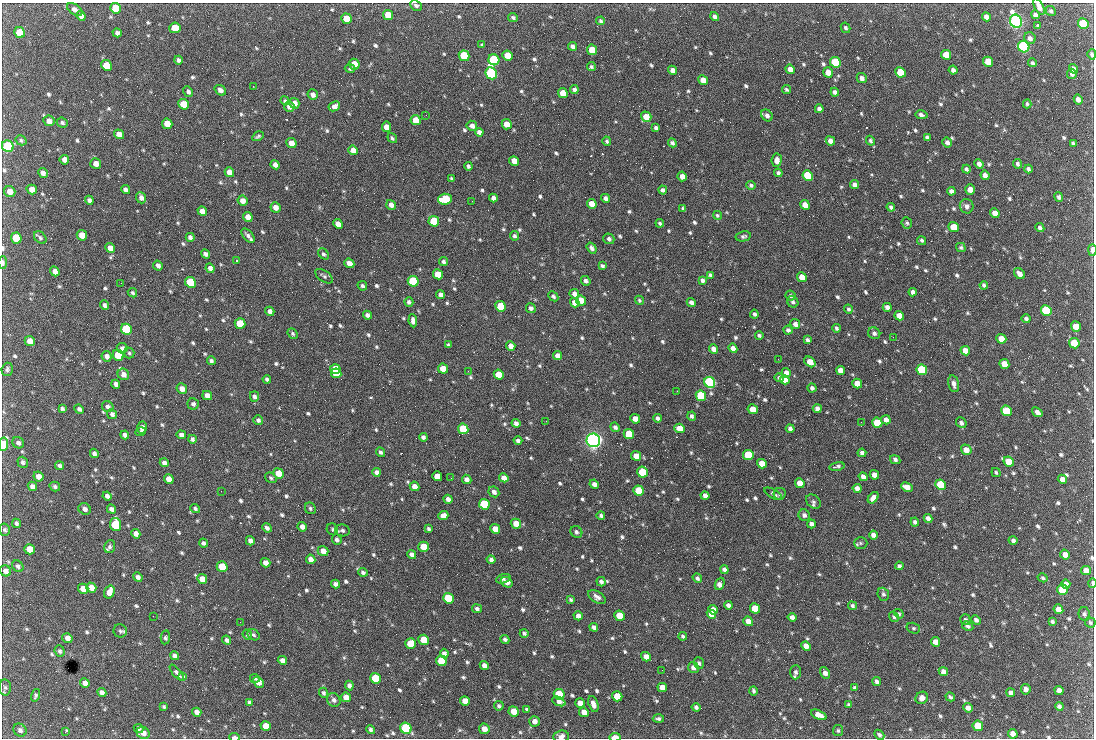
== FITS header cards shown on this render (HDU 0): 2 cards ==
NAXIS1  =                 1092 /fastest changing axis
NAXIS2  =                  736 /next to fastest changing axis

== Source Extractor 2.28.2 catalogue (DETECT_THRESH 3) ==
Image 1092 x 736 px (HDU 0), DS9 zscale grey, 1 PNG px = 1 image px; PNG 1096 x 740 px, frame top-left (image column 1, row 736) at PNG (2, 3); each listed source drawn as its Kron ellipse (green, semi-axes under 4 px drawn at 4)
Background 1860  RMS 40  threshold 119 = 3 sigma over >= 5 px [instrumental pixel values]
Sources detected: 846; of the 846, the 500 brightest by FLUX_AUTO listed and drawn (346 fainter detections omitted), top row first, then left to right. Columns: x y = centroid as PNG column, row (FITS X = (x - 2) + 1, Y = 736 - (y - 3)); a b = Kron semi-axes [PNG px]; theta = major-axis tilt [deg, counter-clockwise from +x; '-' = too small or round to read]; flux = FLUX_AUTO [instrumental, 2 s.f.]
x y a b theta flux
416 5 6 4 -27 7.0e+03
1039 7 9 4 -62 1.4e+04
115 8 5 5 - 7.3e+04
75 9 8 5 -34 1.1e+04
1051 11 5 4 - 6.2e+03
388 15 5 5 - 5.1e+04
1035 15 4 4 - 8.5e+03
81 16 5 4 - 1.1e+04
513 17 5 4 - 5.3e+03
715 17 5 4 - 1.1e+04
986 17 5 4 - 1.2e+04
346 19 5 5 - 5.4e+04
601 21 4 4 - 4.8e+03
1016 21 7 6 - 1.1e+06
1083 24 5 5 - 1.5e+05
1038 26 4 4 - 4.7e+03
175 28 6 5 - 4.7e+04
845 28 5 4 - 5.2e+03
19 32 5 5 - 7.3e+04
117 33 4 4 - 1.0e+04
1030 38 6 5 - 1.0e+04
482 45 4 3 - 4.7e+03
572 46 4 4 - 9.1e+03
1024 47 6 5 - 7.4e+05
592 50 5 5 - 5.8e+04
1092 54 5 4 - 6.3e+03
507 55 5 5 - 3.7e+04
946 55 5 4 - 5.5e+04
464 56 5 5 - 1.6e+05
178 60 4 3 - 6.8e+03
494 60 5 5 - 2.6e+05
835 62 5 5 - 1.9e+05
988 62 5 4 - 5.6e+04
1032 63 4 4 - 5.9e+03
354 64 5 5 - 4.5e+04
107 65 5 5 - 7.5e+04
591 67 4 4 - 5.2e+03
350 69 5 4 - 5.7e+03
790 69 5 4 - 2.0e+04
1073 69 5 4 - 1.2e+04
673 70 5 4 - 1.5e+04
953 70 4 4 - 9.7e+03
828 72 5 4 - 2.6e+04
900 72 5 5 - 8.9e+04
491 73 6 5 - 5.5e+05
1072 74 5 5 - 9.4e+03
862 78 5 5 - 1.0e+04
703 80 5 4 - 3.1e+04
253 86 2 2 - 1.9e+04
220 90 6 4 -39 1.1e+04
574 90 4 4 - 8.4e+03
786 90 4 4 - 4.8e+03
188 92 6 4 -60 7.9e+03
835 92 4 4 - 9.3e+03
563 93 5 4 - 4.1e+04
313 95 5 5 - 1.2e+04
1078 99 5 4 - 1.2e+04
285 101 5 3 - 4.7e+03
294 103 5 5 - 2.0e+04
184 104 5 5 - 6.1e+04
1027 104 4 3 - 4.7e+03
334 106 6 4 28 1.4e+04
289 107 5 5 - 1.3e+04
819 109 4 4 - 9.1e+03
426 115 2 2 - 6.4e+03
767 115 6 5 - 1.0e+04
922 115 6 4 -10 1.1e+04
646 117 5 5 - 3.0e+04
416 120 5 5 - 4.8e+04
49 121 6 5 - 1.5e+04
62 123 5 4 - 6.2e+03
167 124 5 5 - 3.8e+04
507 124 5 5 - 3.4e+04
472 126 5 5 - 1.2e+04
387 127 5 4 - 2.7e+04
656 128 4 4 - 6.4e+03
479 132 4 4 - 1.1e+04
119 134 5 4 - 2.1e+04
258 136 6 3 31 4.8e+03
927 137 4 4 - 6.2e+03
392 138 5 4 - 4.7e+03
21 140 6 4 -32 5.2e+03
607 141 5 4 - 5.1e+03
830 141 5 4 - 1.5e+04
870 141 5 4 - 5.1e+03
291 143 5 4 - 2.6e+04
672 143 4 4 - 6.9e+03
947 143 5 5 - 9.1e+03
1073 143 4 3 - 4.9e+03
8 146 6 5 - 2.6e+05
353 150 5 4 - 2.1e+04
64 160 5 4 - 1.6e+04
777 160 6 5 - 1.5e+04
514 161 5 4 - 2.7e+04
96 164 5 5 - 1.7e+04
979 164 5 4 - 1.0e+04
1017 164 5 4 - 7.2e+03
275 165 5 4 - 1.2e+04
468 166 4 3 - 5.8e+03
966 169 4 3 - 6.5e+03
1028 169 4 3 - 7.6e+03
229 172 5 4 - 2.1e+04
43 173 5 4 - 1.1e+04
778 173 4 4 - 6.9e+03
808 175 5 5 - 1.4e+05
985 175 5 4 - 1.3e+04
682 176 5 4 - 1.8e+04
451 179 4 3 - 5.2e+03
751 185 4 4 - 5.5e+03
855 185 5 4 - 1.4e+04
32 189 5 4 - 1.9e+04
970 189 5 5 - 2.4e+04
126 190 5 4 - 1.0e+04
663 190 4 4 - 7.4e+03
951 191 4 4 - 1.0e+04
10 192 6 5 - 2.0e+04
1059 197 5 4 - 6.7e+03
141 198 6 5 - 1.2e+04
493 198 4 4 - 1.0e+04
606 198 4 4 - 9.9e+03
445 199 7 5 4 1.6e+05
89 200 4 4 - 7.7e+03
242 201 5 5 - 1.8e+04
472 201 2 2 - 8.0e+03
592 204 5 4 - 3.1e+04
391 205 5 4 - 1.2e+04
805 205 5 4 - 3.1e+04
967 206 7 6 - 1.1e+04
275 207 5 5 - 1.7e+04
891 207 4 4 - 6.5e+03
683 208 4 4 - 5.5e+03
202 211 5 4 - 1.6e+04
995 213 5 4 - 2.5e+04
717 215 5 4 - 4.7e+03
248 217 5 4 - 2.2e+04
434 221 5 5 - 1.4e+05
660 223 4 4 - 5.1e+03
907 223 6 5 - 4.9e+03
338 224 5 4 - 2.4e+04
953 227 5 5 - 5.4e+04
1040 228 5 4 - 8.0e+03
82 235 5 5 - 3.2e+04
248 236 8 4 -48 9.5e+03
514 236 5 4 - 6.3e+03
743 236 8 5 10 6.4e+03
190 237 4 4 - 8.6e+03
16 238 5 5 - 9.6e+04
40 238 7 5 -48 6.0e+03
609 239 5 5 - 7.4e+03
922 240 5 4 - 5.5e+03
110 248 5 4 - 1.9e+04
592 248 6 4 -54 8.6e+03
961 248 5 4 - 5.0e+03
1092 250 6 3 90 1.7e+04
205 254 4 4 - 8.7e+03
323 254 6 4 -47 5.7e+03
236 261 3 2 - 1.2e+05
443 261 4 4 - 6.3e+03
3 263 6 3 90 6.6e+03
349 263 5 4 - 2.0e+04
158 265 5 4 - 9.8e+03
602 266 4 3 - 5.7e+03
210 268 5 4 - 1.2e+04
55 271 5 4 - 1.5e+04
438 274 5 5 - 5.4e+04
1019 274 6 4 -43 1.5e+04
710 275 4 3 - 5.9e+03
324 276 10 5 -35 6.6e+03
802 277 5 4 - 3.9e+04
702 280 4 4 - 7.4e+03
413 281 5 5 - 2.5e+05
586 281 5 4 - 8.8e+03
190 282 5 5 - 2.0e+05
121 283 2 2 - 8.9e+03
984 285 4 4 - 5.5e+03
362 286 5 4 - 5.5e+03
913 292 4 4 - 9.4e+03
132 293 5 4 - 5.3e+03
574 294 5 4 - 1.6e+04
440 295 4 4 - 1.0e+04
553 296 5 4 - 5.8e+03
790 296 5 4 - 6.0e+03
581 300 5 5 - 2.7e+04
639 300 5 4 - 4.7e+03
409 302 5 4 - 6.6e+03
691 302 4 4 - 9.4e+03
793 302 6 5 - 6.9e+03
575 303 5 4 - 2.5e+04
105 305 5 4 - 7.4e+03
501 306 5 5 - 8.2e+04
887 307 4 4 - 1.1e+04
531 308 5 4 - 8.8e+03
848 309 4 4 - 4.9e+03
270 311 5 4 - 1.2e+04
1046 311 5 5 - 2.5e+05
754 314 4 3 - 6.3e+03
367 315 4 4 - 8.8e+03
899 316 5 4 - 2.6e+04
1026 319 4 4 - 5.5e+03
413 321 6 4 -83 1.1e+04
240 323 5 5 - 8.6e+04
795 324 5 4 - 1.1e+04
1076 326 5 5 - 4.2e+04
836 328 4 4 - 5.7e+03
126 329 6 5 - 3.0e+05
788 330 4 4 - 7.8e+03
293 333 5 4 - 5.0e+03
874 333 6 5 - 8.3e+03
759 335 4 3 - 5.6e+03
893 337 2 2 - 1.5e+04
1001 339 5 4 - 3.3e+04
807 340 4 3 - 6.2e+03
30 341 5 5 - 2.6e+04
1074 343 5 5 - 8.9e+04
448 345 4 4 - 4.9e+03
511 346 5 4 - 1.7e+04
122 348 5 5 - 8.8e+03
733 348 5 4 - 1.5e+04
713 349 5 4 - 1.6e+04
965 351 5 4 - 2.3e+04
129 353 5 5 - 4.8e+03
118 355 5 5 - 1.1e+05
107 356 5 5 - 1.0e+04
557 356 5 4 - 1.8e+04
778 359 2 2 - 1.1e+04
211 361 4 3 - 5.7e+03
810 362 6 4 -37 3.4e+04
1004 364 5 4 - 3.5e+04
7 369 6 5 - 5.7e+03
335 369 5 4 - 6.6e+04
443 369 5 5 - 3.7e+04
840 370 5 4 - 2.3e+04
922 370 5 5 - 2.6e+05
468 371 2 2 - 5.9e+03
336 373 5 5 - 7.1e+04
786 373 5 4 - 1.3e+04
123 374 6 5 - 1.5e+04
499 374 5 4 - 4.3e+04
779 378 4 4 - 6.4e+03
267 379 4 3 - 6.5e+03
785 380 5 4 - 2.5e+04
710 382 6 5 - 6.4e+05
857 383 5 4 - 3.2e+04
116 384 4 4 - 9.4e+03
954 384 8 5 -76 1.2e+04
812 388 4 4 - 7.3e+03
182 389 6 5 - 1.7e+04
677 391 2 2 - 6.3e+03
207 395 5 4 - 2.0e+04
254 396 5 4 - 8.1e+03
701 396 5 5 - 1.6e+05
193 404 6 5 - 7.6e+03
108 407 6 5 - 8.9e+03
62 408 4 3 - 6.0e+03
817 408 4 4 - 1.1e+04
79 409 5 4 - 7.7e+03
753 409 5 4 - 3.6e+04
1006 411 6 5 - 9.5e+04
1037 412 6 4 -38 1.1e+04
112 414 5 4 - 7.9e+03
692 416 4 4 - 6.0e+03
657 418 4 4 - 7.2e+03
635 419 5 4 - 2.2e+04
258 420 5 5 - 7.2e+03
886 420 5 4 - 1.2e+04
546 421 2 2 - 6.9e+03
861 422 2 2 - 7.1e+03
516 423 4 4 - 1.0e+04
877 423 5 5 - 9.2e+04
961 423 6 4 -49 7.2e+03
142 427 6 4 -86 1.4e+04
615 427 5 4 - 8.4e+03
680 428 5 4 - 3.2e+04
790 428 4 3 - 8.9e+03
463 429 5 5 - 1.2e+05
141 432 5 4 - 5.3e+03
629 434 5 5 - 1.0e+05
125 435 4 4 - 9.4e+03
181 435 5 4 - 1.1e+04
423 437 4 4 - 7.3e+03
192 439 4 3 - 7.1e+03
593 440 7 6 - 1.5e+06
518 441 4 4 - 8.3e+03
18 443 6 5 - 7.8e+03
3 444 7 4 81 1.3e+05
966 450 5 5 - 2.1e+04
380 452 5 4 - 6.2e+03
94 453 5 4 - 8.9e+03
862 453 4 4 - 9.3e+03
748 455 5 5 - 1.5e+05
636 456 5 4 - 2.8e+04
895 460 5 4 - 7.0e+03
1009 461 5 5 - 4.3e+04
23 462 6 5 - 7.0e+03
164 463 4 4 - 9.2e+03
762 464 5 4 - 3.5e+04
59 466 4 3 - 7.2e+03
837 466 7 3 13 5.9e+03
377 472 4 4 - 9.8e+03
642 472 5 5 - 1.2e+05
996 472 5 4 - 4.7e+03
278 473 5 5 - 4.3e+04
874 475 5 4 - 1.7e+04
39 476 5 4 - 1.9e+04
437 476 5 4 - 4.6e+04
863 477 4 4 - 1.2e+04
271 478 6 5 - 4.9e+03
451 478 2 2 - 4.9e+03
504 478 5 4 - 1.9e+04
169 479 5 4 - 2.3e+04
467 479 5 4 - 1.2e+04
1062 479 5 4 - 1.4e+04
800 483 5 4 - 2.9e+04
594 484 5 4 - 1.1e+04
941 485 5 5 - 1.5e+05
32 486 5 4 - 1.1e+04
414 486 5 4 - 1.8e+04
55 487 5 4 - 5.7e+03
907 487 6 4 -25 2.3e+04
857 488 4 4 - 1.3e+04
221 491 2 2 - 7.1e+03
639 491 5 5 - 9.1e+04
494 492 6 5 - 1.1e+04
773 494 10 4 -30 6.7e+03
780 494 6 5 - 6.0e+03
107 496 4 4 - 9.6e+03
705 496 4 4 - 1.1e+04
873 498 6 4 51 1.6e+04
448 499 4 4 - 1.2e+04
813 502 8 6 -41 7.3e+03
484 504 5 5 - 1.7e+05
195 508 5 4 - 5.2e+03
310 508 6 5 - 5.3e+03
85 509 6 5 - 1.1e+04
111 509 5 4 - 9.4e+03
443 515 5 4 - 1.6e+04
804 515 6 5 - 8.8e+03
601 516 4 3 - 7.0e+03
928 518 4 4 - 9.6e+03
915 522 4 3 - 7.0e+03
16 523 5 4 - 6.1e+03
115 524 6 5 - 1.6e+05
516 524 5 5 - 3.1e+04
811 524 4 4 - 9.4e+03
302 527 5 4 - 1.2e+04
267 528 5 4 - 7.6e+03
332 529 6 5 - 5.0e+03
428 529 4 3 - 4.8e+03
495 529 5 4 - 3.0e+04
5 530 6 5 - 5.7e+03
342 530 7 6 - 7.7e+03
576 532 6 5 - 7.6e+03
136 534 5 4 - 1.4e+04
873 535 4 4 - 1.3e+04
337 540 5 4 - 7.7e+03
1013 540 4 4 - 7.3e+03
250 541 5 4 - 1.2e+04
203 543 5 4 - 6.8e+03
861 543 6 5 - 5.0e+03
110 547 6 5 - 6.8e+03
423 547 5 5 - 4.7e+04
29 549 5 5 - 4.2e+04
323 551 5 5 - 2.0e+04
412 554 5 4 - 1.2e+04
1065 555 5 4 - 1.7e+04
311 559 5 4 - 1.5e+04
491 560 4 4 - 8.6e+03
266 563 5 4 - 1.7e+04
18 566 6 5 - 7.0e+03
899 566 4 3 - 6.0e+03
222 567 5 5 - 8.4e+04
724 570 4 4 - 9.1e+03
1086 570 5 4 - 2.1e+04
6 571 6 5 - 1.2e+04
363 572 5 4 - 5.7e+03
138 577 5 4 - 9.5e+03
697 578 5 4 - 7.0e+03
1043 578 5 4 - 4.8e+03
202 579 5 4 - 2.4e+04
503 579 7 4 19 5.9e+03
507 582 6 5 - 1.2e+04
601 582 5 4 - 8.2e+03
1092 583 4 3 - 6.4e+03
335 584 4 4 - 1.0e+04
720 584 6 4 67 1.5e+04
1066 584 5 4 - 1.1e+04
91 587 5 4 - 2.4e+04
83 589 5 5 - 2.8e+04
1063 590 5 5 - 1.2e+05
109 592 7 5 72 2.8e+04
883 594 7 5 -68 6.5e+03
597 597 9 5 -33 1.1e+04
448 598 5 5 - 1.2e+05
571 599 4 3 - 5.1e+03
728 605 4 4 - 9.1e+03
852 606 4 4 - 5.5e+03
755 608 5 4 - 6.1e+04
477 609 5 4 - 7.1e+03
1058 609 5 4 - 2.4e+04
713 610 5 4 - 1.8e+04
711 614 5 4 - 2.0e+04
899 614 5 4 - 4.7e+03
1084 614 7 5 -76 6.2e+03
153 616 2 2 - 1.0e+04
578 616 4 4 - 1.3e+04
620 616 5 5 - 7.4e+04
792 617 4 4 - 1.1e+04
894 617 5 4 - 4.8e+03
965 620 5 5 - 7.0e+03
976 620 5 4 - 8.3e+03
748 621 5 4 - 2.3e+04
240 622 2 2 - 5.0e+03
1052 622 4 3 - 5.4e+03
1090 622 5 5 - 4.8e+03
968 626 6 4 -30 7.2e+03
594 627 4 3 - 8.5e+03
913 628 7 5 -15 4.8e+03
120 631 7 6 - 6.6e+03
524 633 4 4 - 5.5e+03
247 635 5 4 - 6.0e+03
254 635 6 5 - 5.6e+03
683 636 4 3 - 5.6e+03
165 637 7 4 81 5.2e+03
67 638 5 5 - 1.4e+04
505 639 5 4 - 6.7e+03
227 640 5 4 - 8.3e+03
424 640 5 5 - 5.8e+04
935 642 5 4 - 1.9e+04
410 643 5 5 - 5.3e+04
806 646 5 4 - 1.9e+04
60 651 6 5 - 6.4e+03
444 653 5 4 - 9.3e+03
175 656 4 4 - 8.8e+03
646 657 5 4 - 1.9e+04
282 660 5 4 - 1.1e+04
441 661 5 5 - 9.5e+04
699 663 6 5 - 6.3e+03
484 665 5 4 - 1.2e+04
693 668 5 5 - 1.2e+04
662 670 2 2 - 6.1e+03
796 672 7 5 87 7.6e+03
943 672 5 4 - 1.2e+04
177 673 10 4 -50 1.3e+04
825 673 6 4 -57 1.1e+04
183 676 4 3 - 8.4e+03
255 678 5 3 - 5.1e+03
375 678 5 5 - 8.4e+04
877 681 4 4 - 6.9e+03
258 682 6 4 -49 2.0e+04
85 683 5 4 - 1.5e+04
349 685 5 4 - 8.9e+03
5 687 8 6 -87 6.8e+03
662 687 5 4 - 2.3e+04
855 688 4 3 - 5.6e+03
1026 689 5 5 - 1.0e+04
1059 690 5 4 - 1.5e+04
753 691 4 3 - 5.0e+03
102 692 5 4 - 9.6e+03
323 693 5 4 - 5.8e+03
1011 693 4 4 - 1.0e+04
559 694 5 5 - 1.1e+05
35 695 6 4 73 5.2e+03
617 696 5 5 - 5.7e+04
346 697 5 4 - 1.9e+04
950 697 5 3 - 4.8e+03
922 698 6 5 - 1.3e+04
334 700 7 6 - 1.0e+04
465 701 5 4 - 2.9e+04
559 701 7 4 -23 1.3e+04
250 702 4 3 - 5.6e+03
580 703 5 4 - 2.0e+04
593 704 8 4 -71 1.5e+04
849 705 4 3 - 5.0e+03
499 706 5 5 - 5.8e+03
1059 706 4 4 - 6.9e+03
164 707 4 4 - 5.0e+03
696 707 4 3 - 6.8e+03
968 708 5 4 - 1.3e+04
527 709 4 3 - 5.1e+03
514 711 5 5 - 4.2e+04
197 712 5 4 - 1.4e+04
584 712 5 4 - 2.1e+04
819 715 8 4 -25 2.2e+04
658 719 6 4 -2 6.0e+03
534 721 5 5 - 1.4e+04
266 726 5 5 - 3.7e+04
978 726 5 5 - 7.5e+04
406 728 6 5 - 3.0e+05
138 729 5 4 - 6.1e+03
484 729 5 5 - 2.1e+04
20 730 7 6 - 8.4e+03
371 730 5 4 - 7.5e+03
838 731 5 5 - 4.9e+03
65 732 4 3 - 1.2e+04
143 733 7 5 -32 1.6e+04
1013 734 5 4 - 1.7e+04
879 735 6 4 -43 6.5e+03
561 736 8 6 5 1.2e+04
234 737 5 3 - 1.1e+04
615 737 6 3 3 4.1e+04
At the frame edge (FLAGS 8, measured only in part): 9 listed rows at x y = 1039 7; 1092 54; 1092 250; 3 263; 3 444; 1092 583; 561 736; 234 737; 615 737
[346 fainter detections neither listed nor drawn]